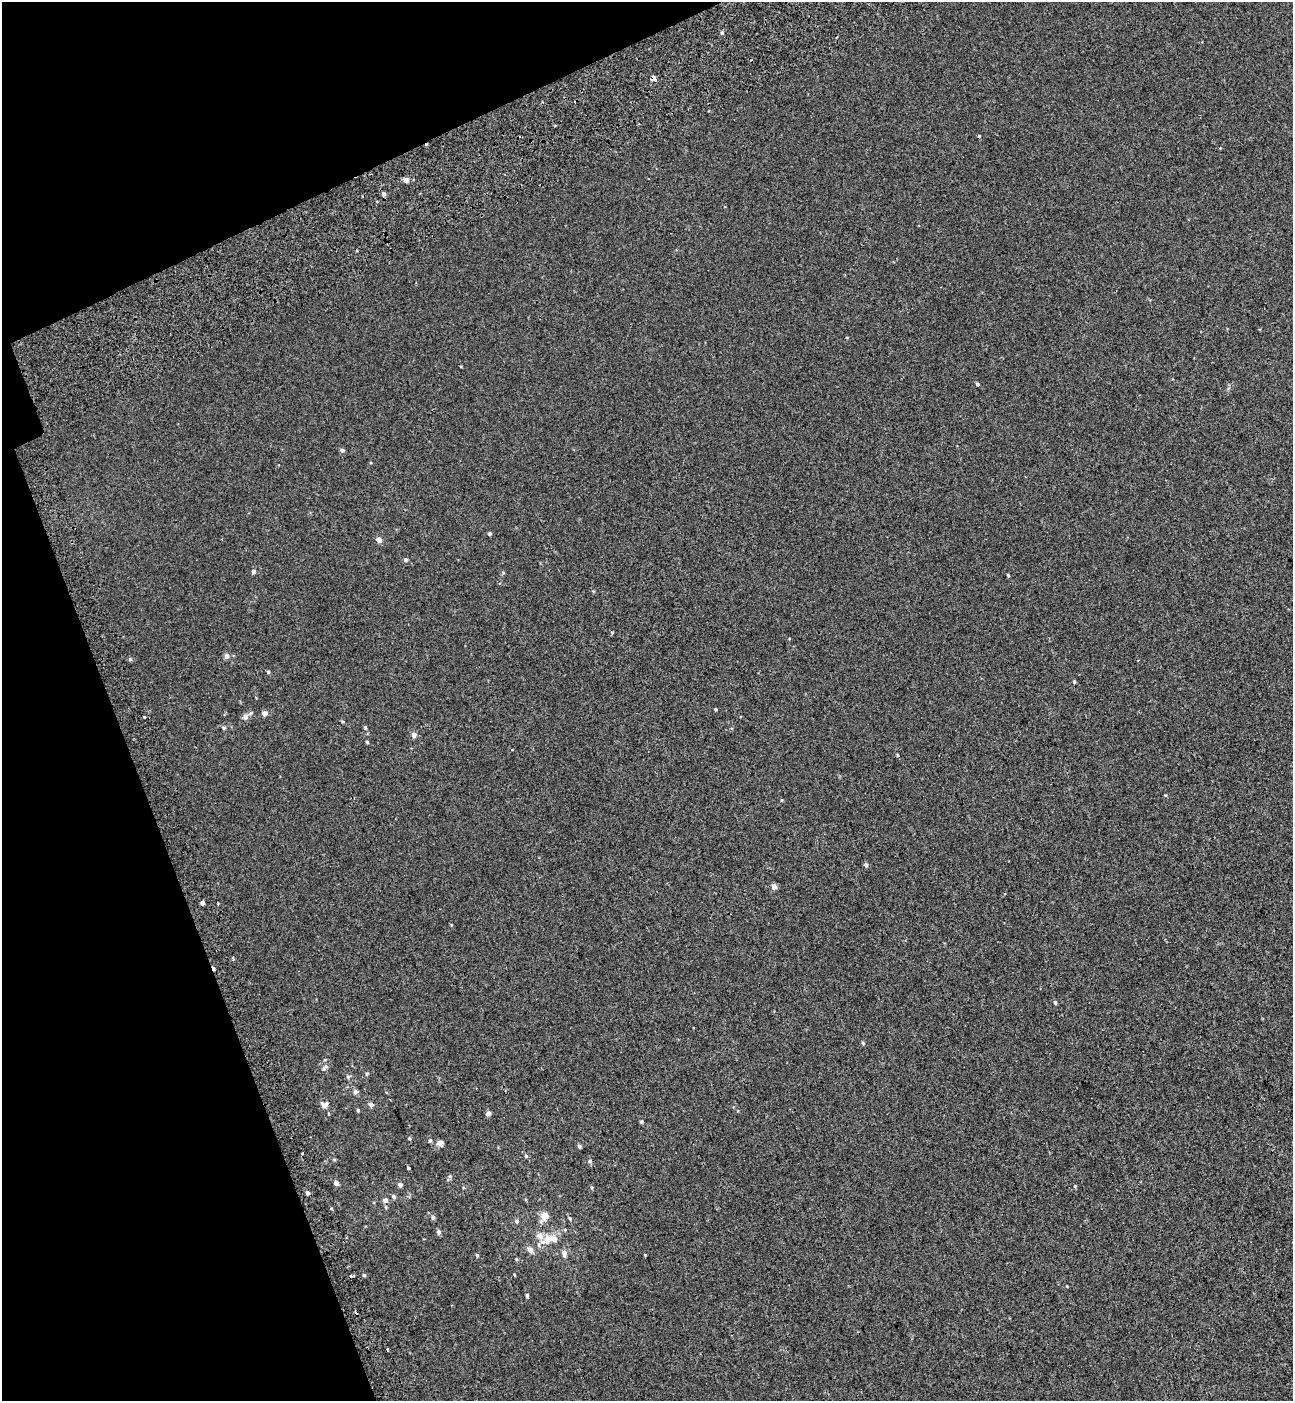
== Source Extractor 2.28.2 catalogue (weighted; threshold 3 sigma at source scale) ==
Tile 5 of 4 x 4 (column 1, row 2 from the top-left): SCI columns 233-1523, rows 2898-4296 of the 5576 x 5797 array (HDU 1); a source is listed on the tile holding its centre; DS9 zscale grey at full resolution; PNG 1295 x 1403 px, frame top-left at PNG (2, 2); no overlay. Shown black and unused: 17% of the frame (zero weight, under 2 of 3 exposures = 6% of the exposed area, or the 3 px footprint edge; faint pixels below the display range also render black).
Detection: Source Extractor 2.28.2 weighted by HDU 2 'WHT'; one run over the whole footprint, this tile lists its part. Background 5.37e-04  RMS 0.0065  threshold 0.0291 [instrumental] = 3 sigma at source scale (4.5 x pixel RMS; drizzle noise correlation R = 1.50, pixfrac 1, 0.0396/0.0396 arcsec/px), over >= 5 px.
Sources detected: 77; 5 cosmic-ray / hot-pixel residue — not listed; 3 inside a brighter listed object's ellipse — not listed separately; the other 69 listed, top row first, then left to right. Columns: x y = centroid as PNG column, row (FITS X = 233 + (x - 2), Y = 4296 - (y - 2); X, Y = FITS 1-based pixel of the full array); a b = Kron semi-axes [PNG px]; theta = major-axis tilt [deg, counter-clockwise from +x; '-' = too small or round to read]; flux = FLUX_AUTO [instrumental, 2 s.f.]
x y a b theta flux
722 33 5 4 - 1.1
654 79 5 3 - 26
979 136 4 4 - 0.54
406 180 4 4 - 3.8
384 194 5 5 - 1.6
977 384 4 3 - 0.95
342 450 5 4 - 1.2
490 534 4 4 - 1.4
379 540 5 5 - 3.4
406 560 5 5 - 1.2
253 571 5 5 - 1.4
1008 575 4 3 - 0.62
612 633 4 4 - 0.64
227 656 7 6 - 1.9
130 659 5 5 - 0.82
268 672 5 4 - 0.84
1074 682 4 3 - 0.71
715 709 4 3 - 0.58
265 713 6 6 - 2.1
246 717 9 7 86 2.3
343 722 6 3 -19 0.6
365 727 5 3 - 0.55
224 728 5 4 - 0.73
414 734 6 5 - 2.2
367 742 5 4 - 0.59
898 756 4 3 - 0.64
866 865 5 5 - 1.4
774 886 5 4 - 3.7
202 903 4 4 - 4.1
233 958 4 3 - 1.5
214 968 5 3 - 1.3
1055 1002 5 4 - 0.87
863 1043 5 4 - 0.63
325 1067 11 5 31 1.4
367 1074 5 4 - 0.67
348 1077 5 5 - 0.93
355 1092 6 5 - 1.6
371 1104 6 5 - 1.7
325 1105 11 7 29 2.3
358 1110 5 4 - 0.68
488 1113 6 5 - 1.9
641 1122 4 4 - 0.8
409 1138 5 4 - 0.7
430 1141 5 4 - 0.78
440 1143 9 7 -2 2.3
579 1146 5 4 - 1.1
526 1156 5 4 - 0.7
590 1161 5 4 - 0.9
408 1168 3 3 - 0.64
336 1183 4 4 - 2.6
400 1184 6 5 - 1.3
1075 1186 4 4 - 0.53
591 1187 5 3 - 0.59
307 1193 4 4 - 1.9
393 1197 6 5 - 1.1
385 1200 6 5 - 1.9
386 1207 5 4 - 0.69
544 1216 8 6 54 8.5
433 1217 5 5 - 1.3
517 1221 5 5 - 1
565 1229 5 3 - 0.64
439 1232 5 5 - 1.6
548 1238 12 9 55 6
530 1250 8 6 -45 2.6
564 1253 7 6 - 2.5
477 1255 4 4 - 0.79
516 1259 4 3 - 0.53
364 1275 4 4 - 0.77
527 1295 5 4 - 0.86
Overlapping masked pixels (flux is a lower limit): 2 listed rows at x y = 654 79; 214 968